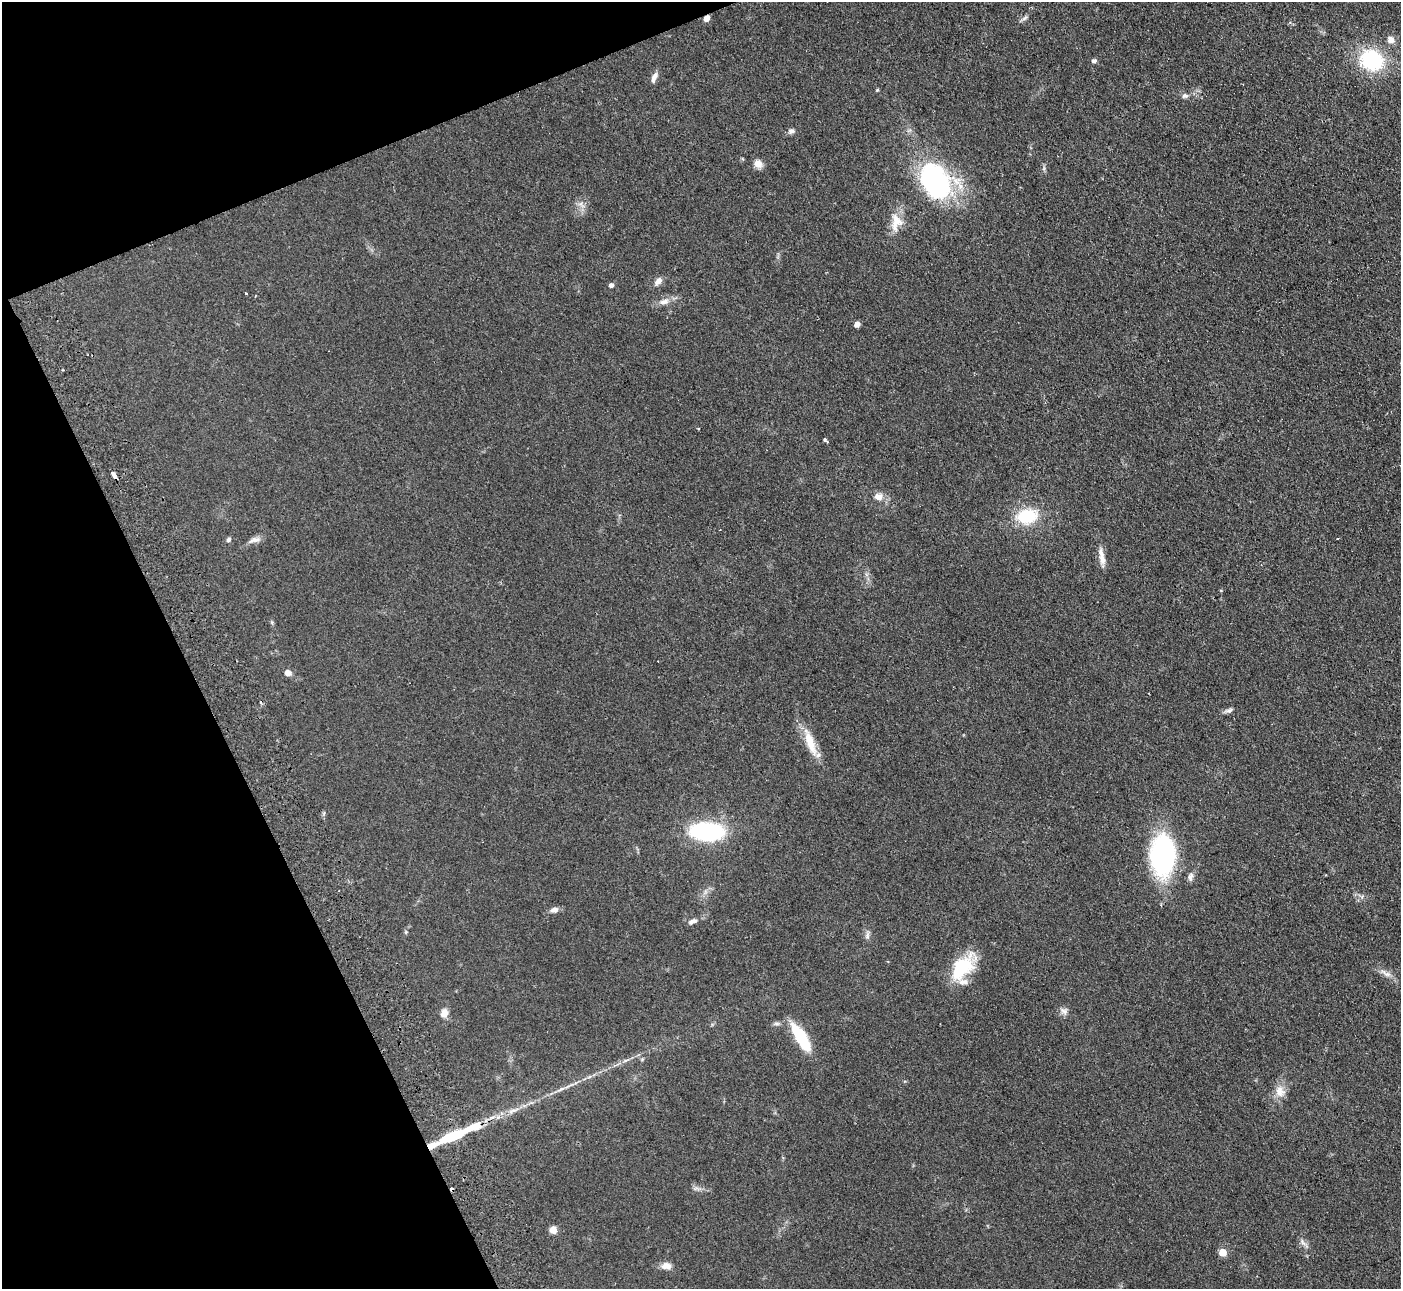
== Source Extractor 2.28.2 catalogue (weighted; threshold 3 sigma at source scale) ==
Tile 5 of 4 x 4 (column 1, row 2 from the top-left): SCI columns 1-1399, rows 2861-4147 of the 5647 x 5607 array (HDU 1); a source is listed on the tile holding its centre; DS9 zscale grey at full resolution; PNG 1403 x 1291 px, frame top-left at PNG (2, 2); no overlay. Shown black and unused: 20% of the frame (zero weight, under 2 of 3 exposures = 3% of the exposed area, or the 3 px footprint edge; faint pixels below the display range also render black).
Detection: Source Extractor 2.28.2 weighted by HDU 2 'WHT'; one run over the whole footprint, this tile lists its part. Background 0.0882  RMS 0.0083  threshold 0.0373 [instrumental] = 3 sigma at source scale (4.5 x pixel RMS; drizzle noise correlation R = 1.50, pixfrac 1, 0.05/0.05 arcsec/px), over >= 5 px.
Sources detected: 54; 3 cosmic-ray / hot-pixel residue — not listed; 4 inside a brighter listed object's ellipse — not listed separately; the other 47 listed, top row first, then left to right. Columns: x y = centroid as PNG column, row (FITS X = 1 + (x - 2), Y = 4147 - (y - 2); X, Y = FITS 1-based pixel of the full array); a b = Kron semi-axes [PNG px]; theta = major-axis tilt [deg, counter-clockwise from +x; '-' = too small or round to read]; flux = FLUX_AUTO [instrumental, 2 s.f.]
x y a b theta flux
707 18 5 5 - 7
1025 18 9 5 28 2.1
1391 40 9 8 - 4.9
1372 60 24 20 -27 62
1094 61 5 5 - 2.3
654 77 15 6 67 4
877 90 4 4 - 0.89
1185 96 8 6 4 2.4
791 131 8 6 12 2.7
758 164 11 9 -69 5.7
935 181 40 26 -57 140
896 222 26 16 84 13
658 281 12 7 44 4.1
611 285 5 5 - 2.7
246 294 3 3 - 2.4
664 302 15 7 11 5.7
857 324 5 4 - 5.7
826 440 6 3 -40 2.4
114 475 7 3 -54 7
878 497 10 9 - 6
1027 516 21 15 8 35
229 540 6 5 - 1.9
255 540 18 6 15 4.4
1101 553 18 7 -75 5.8
288 673 8 7 - 4
1229 710 11 6 8 2.6
810 742 37 10 -71 18
707 831 26 14 -3 110
1162 855 34 21 89 150
1190 877 12 7 79 3.2
554 910 10 7 16 3.5
692 922 12 6 26 3.7
867 936 11 6 78 2.6
962 967 32 18 49 42
1386 973 20 6 -30 5.1
1064 1011 10 8 -36 3.5
444 1013 10 7 78 6.3
801 1038 34 11 -59 35
642 1059 5 5 - 1
561 1089 12 4 30 2.8
1280 1091 17 14 -72 8.8
513 1111 20 5 20 6.2
452 1136 28 8 23 42
553 1230 8 7 - 5.4
1304 1243 18 5 -46 3.3
1223 1253 5 5 - 17
666 1266 13 9 3 5
Overlapping masked pixels (flux is a lower limit): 3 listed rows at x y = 707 18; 114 475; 452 1136